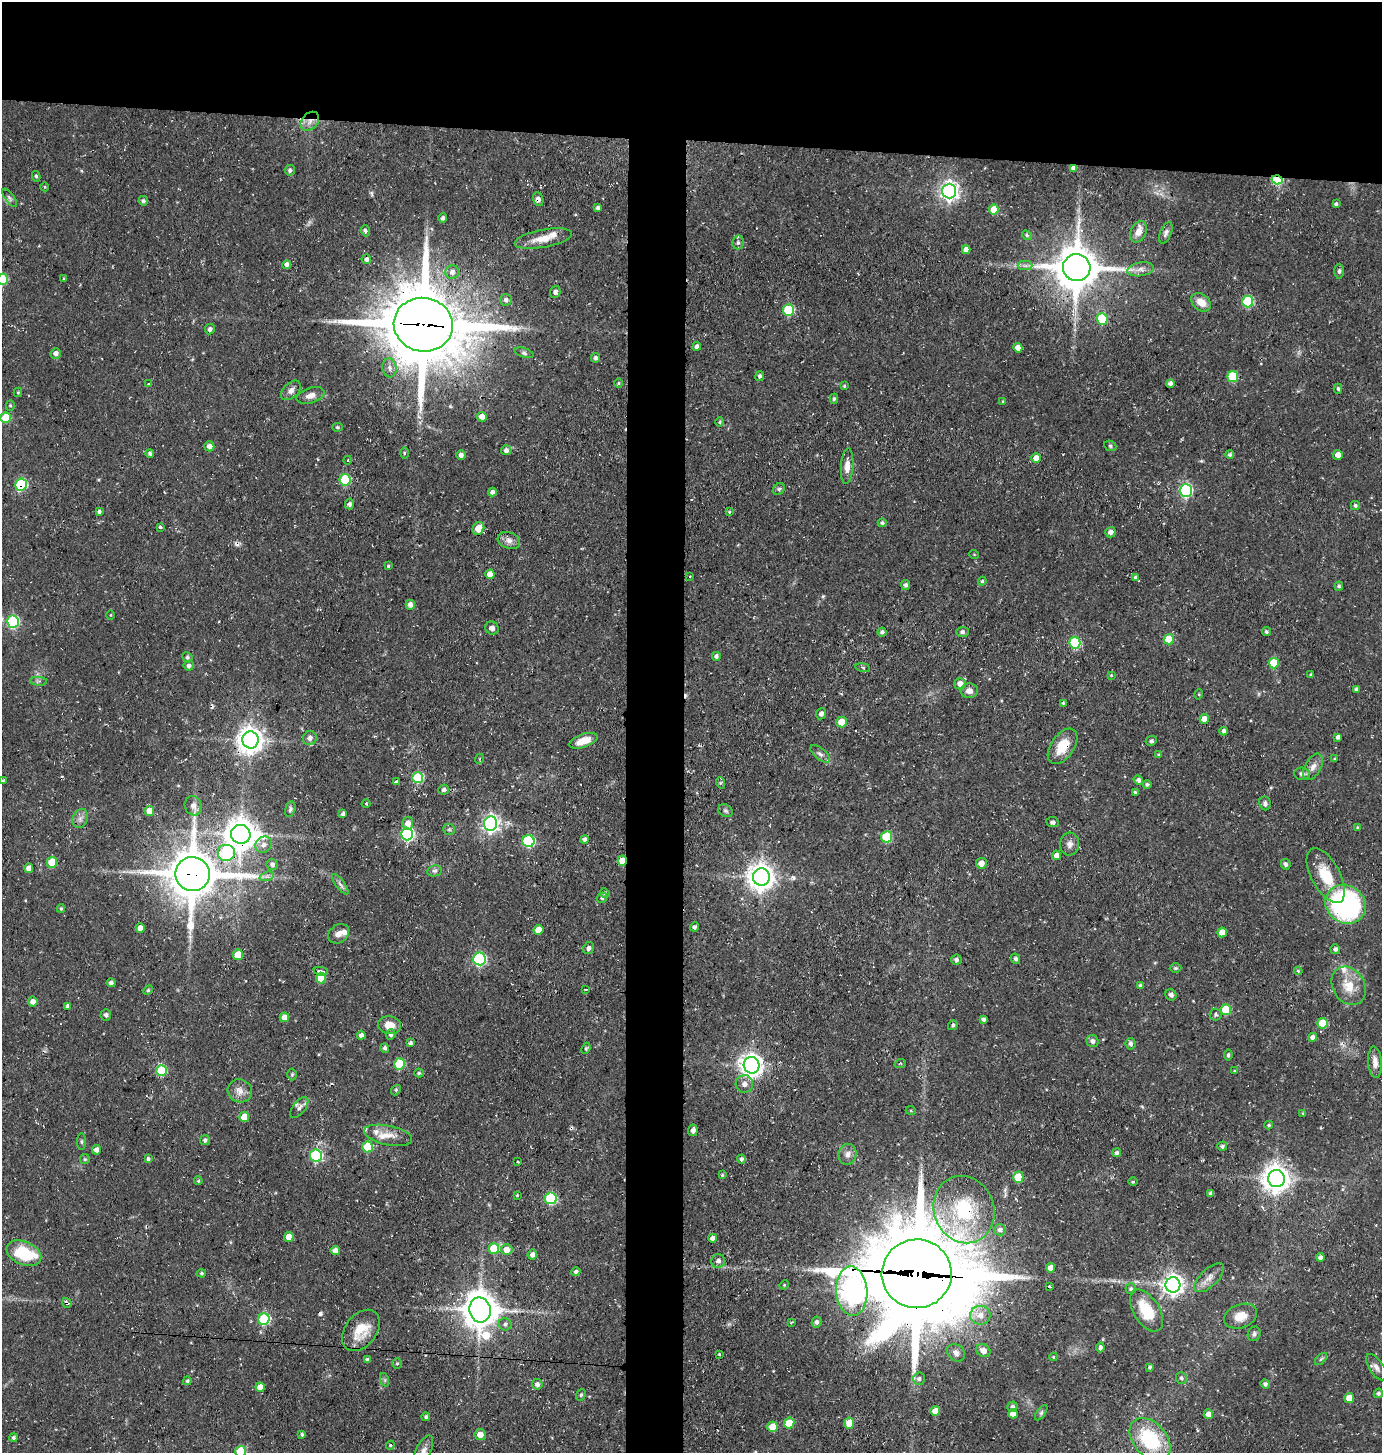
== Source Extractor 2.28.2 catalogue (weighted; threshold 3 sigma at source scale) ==
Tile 2 of 3 x 3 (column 2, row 1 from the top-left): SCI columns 1521-2900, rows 2904-4354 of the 4385 x 4355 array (HDU 1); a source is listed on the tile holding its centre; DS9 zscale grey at full resolution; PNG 1384 x 1455 px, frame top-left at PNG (2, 2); each listed source drawn as its Kron ellipse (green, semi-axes under 4 px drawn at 4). Shown black and unused: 13% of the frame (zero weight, under 3 of 4 exposures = <1% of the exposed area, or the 3 px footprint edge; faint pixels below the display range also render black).
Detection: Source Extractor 2.28.2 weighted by HDU 2 'WHT'; one run over the whole footprint, this tile lists its part. Background 0.0696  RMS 0.0056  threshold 0.0251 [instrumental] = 3 sigma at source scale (4.5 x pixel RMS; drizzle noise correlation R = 1.50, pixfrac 1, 0.05/0.05 arcsec/px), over >= 5 px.
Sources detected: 339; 1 inside a brighter object's white glare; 6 cosmic-ray / hot-pixel residue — neither listed nor drawn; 8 inside a brighter listed object's ellipse — not listed separately; the other 324 listed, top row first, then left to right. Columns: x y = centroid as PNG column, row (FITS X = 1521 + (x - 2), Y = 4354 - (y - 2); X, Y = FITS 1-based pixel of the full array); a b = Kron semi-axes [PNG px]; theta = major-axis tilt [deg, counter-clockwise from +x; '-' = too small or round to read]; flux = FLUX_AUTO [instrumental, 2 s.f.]
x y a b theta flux
310 121 10 8 47 4
1074 168 4 4 - 2.4
290 170 5 5 - 1.5
36 176 5 4 - 1.1
1277 180 5 4 - 43
45 187 4 3 - 0.43
949 191 7 7 - 250
10 198 11 4 -55 1.4
538 199 7 5 -71 2.3
143 201 5 4 - 1.4
1336 204 4 3 - 1
598 208 4 3 - 1.7
994 209 5 5 - 9
443 218 4 4 - 1.6
365 231 6 4 -71 1.3
1139 232 11 7 65 4.5
1166 233 11 5 68 1.9
1027 235 5 4 - 0.86
543 239 29 9 11 9.4
738 242 7 5 76 1.5
966 250 4 4 - 3
366 259 5 4 - 2
287 265 4 4 - 2
1025 266 7 4 -1 1.7
1077 268 14 13 - 2000
1140 269 14 7 9 3.5
1339 271 7 5 90 1.4
452 272 7 6 - 2.5
2 279 5 5 - 28
64 279 4 3 - 0.61
555 292 6 5 - 1.7
506 300 6 6 - 2.2
1248 301 6 5 - 39
1201 302 11 8 -37 6.4
788 310 6 5 - 36
1102 319 6 5 - 23
423 325 29 27 -11 5500
210 329 5 5 - 1.7
697 346 4 4 - 1.8
1018 348 5 4 - 4
56 353 5 5 - 2.4
524 353 10 4 -18 1.3
596 358 4 4 - 1.8
390 368 9 7 -80 2.6
760 376 5 4 - 1.4
1233 376 5 5 - 26
618 383 5 3 - 0.64
1170 383 4 4 - 2.2
148 384 3 3 - 0.64
844 386 3 3 - 0.62
1338 389 5 4 - 1.2
291 390 12 7 44 2.7
18 392 4 4 - 0.65
311 395 14 7 17 4
834 399 5 4 - 1
1003 401 4 3 - 0.62
10 405 5 4 - 0.87
482 417 5 5 - 6.1
6 418 5 5 - 17
720 422 4 4 - 0.64
337 427 5 4 - 0.74
209 446 5 5 - 2.9
1110 446 6 5 - 1
506 450 5 5 - 2.1
150 453 4 4 - 1.4
404 453 6 4 -90 0.75
461 455 5 4 - 2.3
1230 455 4 4 - 1.1
1338 455 5 5 - 3.1
1036 458 5 5 - 4.7
348 460 4 3 - 0.49
847 466 18 6 86 4.7
345 480 5 5 - 31
21 485 6 6 - 47
779 489 6 5 - 1.1
1186 490 6 6 - 77
492 492 4 4 - 1.9
350 504 5 4 - 1.9
1355 505 4 4 - 1.1
99 512 4 3 - 1.2
729 512 4 3 - 0.71
882 523 4 4 - 1.1
160 527 3 3 - 1.3
478 528 6 5 - 8.8
1110 532 5 5 - 2.2
509 540 11 8 -18 3.2
974 554 5 3 - 0.48
388 566 3 3 - 0.66
490 574 5 4 - 5.8
690 576 3 2 - 0.46
1135 577 3 3 - 0.83
982 581 4 3 - 0.74
906 585 5 4 - 1.4
1339 586 4 4 - 1.1
410 605 5 4 - 2.6
110 615 4 3 - 0.47
13 622 6 6 - 64
492 628 7 6 - 2.3
1266 631 4 4 - 1
882 632 4 4 - 1.7
962 632 6 5 - 1.5
1169 639 5 5 - 12
1075 643 6 5 - 36
716 656 4 4 - 1.5
187 657 5 5 - 1.1
1274 663 5 5 - 16
189 666 5 5 - 1.8
863 667 7 3 -10 0.76
1111 675 4 3 - 0.45
1311 675 3 3 - 0.96
39 681 8 3 -4 1.1
960 684 5 5 - 4
1356 689 4 3 - 1.6
969 691 8 7 - 3.5
1199 694 5 3 - 0.55
1063 703 3 3 - 1.1
821 714 6 5 - 2
1204 719 5 4 - 4.2
842 722 5 5 - 11
1224 731 4 4 - 1.7
1338 737 4 4 - 1.9
310 738 7 6 - 2.4
250 740 8 8 - 600
584 741 15 6 19 8.4
1151 741 5 4 - 1.2
1062 746 20 11 55 12
820 754 11 5 -40 2.1
1159 755 4 3 - 0.7
479 759 5 3 - 0.48
1335 759 3 3 - 0.65
1313 767 14 8 61 3.9
1302 774 8 6 -5 2.3
418 778 5 5 - 37
1138 780 5 4 - 1.7
2 781 4 3 - 0.87
396 782 3 3 - 1.2
721 783 6 4 -71 0.79
1147 784 4 4 - 1.1
444 790 5 5 - 1.9
1135 792 3 3 - 0.73
1265 803 7 6 - 1.9
366 804 4 3 - 0.53
193 806 10 8 -71 3
290 809 8 5 75 1.2
149 811 5 5 - 7.4
726 811 8 6 -33 1.2
343 814 4 3 - 1.4
80 818 10 7 65 2.8
1053 822 6 5 - 1.4
408 823 6 5 - 4.3
491 824 7 6 - 200
1357 827 4 3 - 0.51
449 829 6 5 - 0.98
241 834 10 9 - 950
407 834 6 6 - 100
887 837 5 5 - 31
584 839 4 4 - 1.6
528 841 6 6 - 54
1070 844 11 9 86 3.3
264 845 9 7 44 2.4
227 853 9 8 - 50
1056 855 5 4 - 2.6
622 861 5 4 - 9.9
52 862 5 5 - 14
981 863 5 5 - 4
1286 864 5 4 - 1.6
272 865 6 5 - 1.8
29 868 4 4 - 4.2
434 871 7 5 10 1.5
192 874 17 17 - 2600
267 876 7 4 18 1.6
1326 876 30 14 -61 18
761 877 8 8 - 620
340 884 12 4 -53 1.9
605 893 5 4 - 0.79
602 898 5 5 - 1.3
1346 904 21 18 -34 110
61 908 4 3 - 0.76
694 927 4 3 - 1.3
140 928 5 4 - 4
539 930 5 5 - 7.1
1222 932 5 5 - 6.8
339 934 11 9 38 3.4
589 948 6 5 - 1.7
1335 949 5 5 - 1.7
238 955 5 5 - 12
479 959 6 6 - 78
1015 959 5 4 - 1.4
956 960 5 5 - 1.7
1176 968 6 5 - 0.8
321 971 7 3 -10 3
1298 971 4 3 - 0.64
321 978 5 5 - 15
111 983 4 4 - 1.6
1140 986 4 3 - 1
1349 986 20 16 -60 12
586 989 3 2 - 0.9
148 990 5 3 - 0.71
1171 995 6 5 - 1.9
33 1001 5 4 - 3.1
68 1006 4 4 - 1.9
1226 1010 5 5 - 21
1216 1014 6 6 - 1.3
106 1015 5 5 - 1.4
284 1017 5 4 - 5.3
983 1019 4 3 - 1.5
1322 1023 5 5 - 17
389 1025 11 9 -11 6.2
953 1025 5 4 - 1.2
391 1034 5 5 - 1.7
361 1035 4 4 - 2.6
1313 1037 4 4 - 2.2
1092 1041 6 6 - 2.2
411 1043 4 4 - 1.4
1130 1044 6 5 - 1.7
385 1048 5 4 - 1.6
586 1048 6 4 66 0.8
1228 1055 5 4 - 0.94
1375 1062 16 7 -86 4.1
399 1064 5 5 - 25
900 1064 6 4 19 0.68
752 1065 8 8 - 390
161 1071 5 5 - 28
1235 1071 3 3 - 0.64
419 1073 5 4 - 0.85
292 1075 6 5 - 0.8
744 1084 9 8 - 3
396 1090 5 4 - 0.82
240 1091 12 11 - 4.5
299 1107 12 6 53 2.2
911 1111 5 3 - 0.6
1303 1113 3 3 - 0.58
244 1117 5 5 - 10
1269 1125 4 3 - 0.81
693 1130 5 5 - 2.1
388 1135 24 9 -11 7.4
205 1140 5 5 - 1.5
81 1142 8 4 -90 0.96
1222 1146 5 4 - 1.5
368 1147 5 5 - 21
96 1150 5 4 - 3
1117 1153 4 4 - 1.5
848 1154 10 9 - 3.2
316 1155 6 6 - 60
85 1159 5 5 - 0.75
148 1159 4 3 - 1.3
741 1159 4 4 - 1.5
518 1162 3 2 - 0.63
722 1175 4 3 - 0.6
1018 1177 5 5 - 15
1276 1178 8 8 - 670
198 1181 4 3 - 0.86
1133 1182 5 3 - 0.54
1211 1193 4 4 - 1.7
517 1195 4 4 - 0.6
551 1198 6 6 - 48
964 1209 34 30 -69 42
1000 1230 6 5 - 2.1
289 1237 5 4 - 6.3
713 1238 4 4 - 2.8
494 1248 5 5 - 18
507 1249 6 5 - 4.8
335 1251 4 4 - 4.7
24 1253 18 11 -23 24
532 1255 5 4 - 2.8
1320 1257 4 4 - 1.8
718 1261 7 7 - 2.1
1051 1268 4 4 - 3.7
576 1272 5 4 - 1.5
202 1273 4 3 - 0.86
917 1274 35 34 - 10000
1209 1278 19 8 44 4.5
784 1285 5 4 - 0.55
1173 1285 7 7 - 330
1049 1287 3 3 - 1.4
1131 1289 5 5 - 1.4
852 1291 25 15 -85 470
67 1303 5 3 - 1.6
480 1310 13 10 -79 1300
1146 1311 23 13 -58 20
980 1315 10 9 - 5.5
1241 1316 17 11 21 7.7
264 1319 6 5 - 48
817 1322 5 5 - 1.7
791 1323 3 2 - 0.54
505 1324 6 6 - 1.4
361 1330 23 15 52 13
1254 1334 7 6 - 1.6
1100 1347 5 4 - 1.6
983 1351 7 6 - 3.5
956 1353 10 8 -39 2.5
719 1354 4 4 - 0.64
1053 1357 4 3 - 0.51
1321 1359 7 4 45 1.1
367 1360 4 4 - 1.7
397 1363 5 4 - 0.74
1150 1367 4 3 - 1
1376 1367 15 7 -56 2.7
1181 1378 6 5 - 1.4
919 1379 6 6 - 1.6
385 1380 7 4 -71 1
187 1381 4 4 - 0.97
537 1384 5 5 - 2.1
1265 1384 5 4 - 1.7
260 1387 4 4 - 4.7
1378 1393 5 4 - 1.3
581 1395 6 4 68 0.92
1349 1398 5 5 - 8.8
1012 1406 5 5 - 1.5
935 1411 5 5 - 7
1041 1413 8 4 55 1.1
1013 1414 5 4 - 5
1208 1414 5 4 - 3.1
426 1417 4 4 - 1.2
789 1423 5 5 - 13
849 1423 5 5 - 10
772 1427 5 5 - 9.4
302 1434 4 3 - 0.98
480 1435 6 5 - 4.3
14 1438 4 4 - 1.3
1150 1439 24 16 -48 40
390 1445 4 4 - 0.8
241 1451 5 5 - 25
423 1451 17 7 65 4.1
Overlapping masked pixels (flux is a lower limit): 17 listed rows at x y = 310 121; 1074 168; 1277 180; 1077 268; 423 325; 21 485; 250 740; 1062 746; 241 834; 227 853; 622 861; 192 874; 752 1065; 964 1209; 917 1274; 852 1291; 67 1303
Isophote crosses this tile's border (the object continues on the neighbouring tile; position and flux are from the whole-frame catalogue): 4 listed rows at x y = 2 279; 2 781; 241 1451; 423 1451